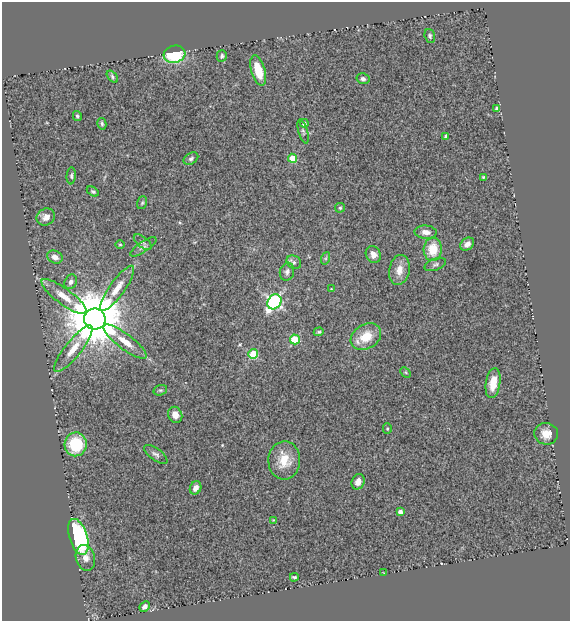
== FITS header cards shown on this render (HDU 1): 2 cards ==
NAXIS1  =                  568
NAXIS2  =                  619

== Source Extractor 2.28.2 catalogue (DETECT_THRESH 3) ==
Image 568 x 619 px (HDU 1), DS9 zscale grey, 1 PNG px = 1 image px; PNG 572 x 623 px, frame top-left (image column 1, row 619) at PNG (2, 2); each listed source drawn as its Kron ellipse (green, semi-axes under 4 px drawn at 4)
Background 0.519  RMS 0.054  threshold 0.161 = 3 sigma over >= 5 px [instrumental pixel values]
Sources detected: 63; all 63 listed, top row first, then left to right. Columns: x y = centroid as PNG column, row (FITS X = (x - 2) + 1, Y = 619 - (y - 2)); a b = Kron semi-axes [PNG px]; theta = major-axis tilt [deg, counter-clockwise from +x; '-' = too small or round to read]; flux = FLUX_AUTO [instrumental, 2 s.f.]
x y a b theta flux
430 36 7 5 -73 7.2
174 54 11 8 14 200
222 56 5 5 - 8.7
258 70 15 7 -73 80
112 77 7 4 -49 6.6
363 79 6 5 - 9.5
497 108 4 3 - 6.8
77 116 5 4 - 5.8
304 123 4 4 - 11
102 124 6 4 -75 6.1
303 131 12 4 -74 8.9
446 137 3 3 - 9.5
292 158 4 4 - 85
191 159 8 5 32 8.6
71 176 8 4 85 6.9
483 177 4 3 - 4.2
93 191 6 4 -30 6.3
142 203 6 5 - 5.7
340 208 5 5 - 5.6
46 217 9 8 - 24
426 232 11 6 -4 23
143 242 11 5 -38 11
467 244 7 5 38 19
120 245 5 3 - 3.5
143 247 15 5 34 14
433 249 11 9 87 83
373 254 9 7 -61 21
55 257 8 6 -25 20
326 258 6 4 71 5.7
294 262 8 6 -34 11
435 264 11 5 20 11
399 270 15 10 79 41
287 272 9 7 74 13
71 282 7 6 - 14
117 288 27 7 54 52
331 289 3 2 - 2.3
64 297 27 8 -37 61
274 302 8 6 54 760
95 319 10 10 - 32000
319 332 5 4 - 4.6
366 337 16 12 32 76
295 339 5 5 - 160
125 342 26 7 -37 51
73 349 29 8 51 59
253 354 5 5 - 160
406 372 6 4 -45 4.1
493 383 15 7 81 60
160 390 7 5 17 7.1
175 415 8 7 - 26
387 428 5 4 - 4.9
546 434 12 11 - 37
76 444 12 11 - 160
156 454 14 6 -35 13
284 460 19 16 87 79
358 482 8 6 64 23
196 488 7 5 62 22
400 512 4 4 - 17
273 520 4 4 - 2.9
78 537 19 9 -72 390
85 558 13 9 -74 25
384 573 4 2 - 2.2
294 577 4 3 - 5.6
145 607 5 4 - 13